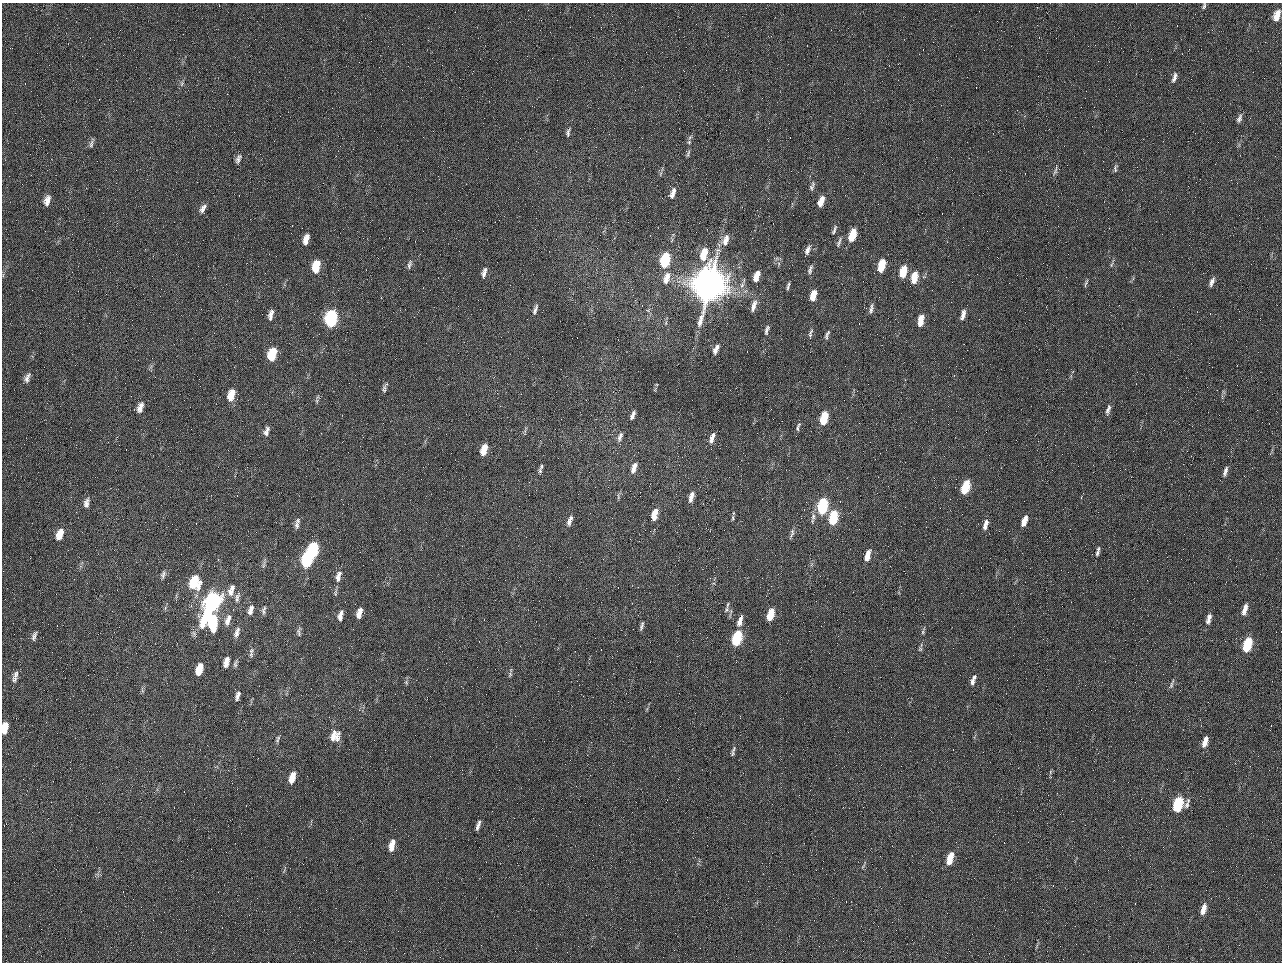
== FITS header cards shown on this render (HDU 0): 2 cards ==
NAXIS1  =                 1280 / length of data axis 1
NAXIS2  =                  960 / length of data axis 2

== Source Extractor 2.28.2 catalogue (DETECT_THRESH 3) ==
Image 1280 x 960 px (HDU 0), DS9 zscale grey, 1 PNG px = 1 image px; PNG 1284 x 964 px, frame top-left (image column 1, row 960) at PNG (2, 3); no overlay
Background 2570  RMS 190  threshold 555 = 3 sigma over >= 5 px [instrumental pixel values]
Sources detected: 154; all 154 listed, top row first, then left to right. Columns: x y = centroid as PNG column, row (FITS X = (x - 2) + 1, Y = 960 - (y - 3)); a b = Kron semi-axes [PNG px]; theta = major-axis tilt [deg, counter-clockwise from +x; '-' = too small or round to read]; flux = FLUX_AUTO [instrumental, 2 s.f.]
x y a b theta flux
1204 6 8 4 74 2.2e+04
1277 15 11 6 71 1.4e+05
984 50 2 2 - 6.2e+04
1174 77 11 4 71 5.2e+04
182 84 8 5 71 2.7e+04
1239 119 11 5 66 4.0e+04
568 132 12 5 76 3.7e+04
689 142 6 6 - 2.6e+04
91 143 13 4 75 3.5e+04
688 154 12 4 74 2.7e+04
238 159 10 5 68 4.3e+04
1115 168 11 5 82 3.0e+04
1055 171 15 4 74 3.6e+04
661 173 6 4 71 2.0e+04
811 188 9 6 -83 3.9e+04
674 191 9 6 54 4.9e+04
672 195 8 6 40 3.8e+04
47 200 11 6 75 8.7e+04
821 201 11 5 70 1.6e+05
203 208 12 6 57 6.1e+04
834 230 14 4 69 3.5e+04
852 235 11 5 73 3.4e+05
306 239 11 5 73 1.1e+05
726 240 15 7 72 1.1e+05
839 242 15 5 70 3.8e+04
808 250 13 5 66 6.2e+04
704 254 13 6 75 2.9e+05
665 260 11 6 76 9.5e+05
409 264 13 5 74 4.0e+04
881 265 11 6 75 3.1e+05
1111 265 8 3 71 2.2e+04
316 266 12 7 78 3.3e+05
810 269 12 5 73 3.9e+04
903 271 11 6 76 3.1e+05
484 273 13 5 76 6.5e+04
667 276 10 9 - 9.0e+04
756 276 12 5 69 1.5e+05
914 277 12 6 79 2.4e+05
666 280 10 9 - 9.4e+04
1212 282 11 5 66 5.4e+04
1086 283 12 3 69 2.2e+04
709 285 22 17 71 1.2e+07
742 285 11 5 66 5.4e+04
788 288 8 4 64 2.5e+04
813 295 10 5 74 2.0e+05
754 306 16 6 72 8.6e+04
535 309 12 4 71 4.2e+04
871 309 12 5 78 4.3e+04
647 310 7 4 -18 1.7e+04
963 314 12 5 76 7.4e+04
271 315 11 5 78 6.8e+04
331 319 11 7 80 1.9e+06
921 320 11 5 80 1.7e+05
767 330 13 5 74 4.1e+04
810 333 12 4 73 3.3e+04
827 334 13 5 68 3.8e+04
716 349 12 5 65 7.1e+04
272 354 11 7 76 4.7e+05
27 378 14 6 67 6.1e+04
384 388 13 5 63 3.6e+04
231 395 13 7 74 2.1e+05
317 401 6 4 -90 2.0e+04
140 407 11 6 72 8.5e+04
1108 409 14 5 75 5.1e+04
633 415 9 4 67 5.0e+04
824 415 6 5 - 2.5e+05
823 420 7 5 85 3.2e+05
798 427 12 4 74 3.1e+04
266 431 14 7 71 6.6e+04
986 432 2 2 - 6.6e+03
620 438 10 6 62 4.8e+04
712 438 12 5 72 7.8e+04
484 450 11 5 71 2.0e+05
542 466 6 5 - 1.6e+04
634 468 15 6 72 8.9e+04
540 471 8 5 87 2.7e+04
1225 471 14 5 74 5.4e+04
965 487 11 5 72 6.4e+05
692 494 7 5 -68 3.9e+04
618 497 8 3 -85 1.8e+04
691 498 10 6 89 6.1e+04
86 503 12 7 80 6.5e+04
822 506 11 6 79 1.4e+06
655 512 6 5 - 9.5e+04
654 516 8 5 -77 1.2e+05
813 516 13 6 82 5.1e+04
571 518 6 5 - 3.2e+04
733 518 7 3 83 2.0e+04
833 518 11 6 78 7.4e+05
1024 521 11 5 71 1.3e+05
569 522 9 6 85 5.2e+04
297 523 13 5 79 5.1e+04
985 525 13 5 75 7.6e+04
792 533 12 5 79 3.6e+04
60 534 12 7 70 1.6e+05
313 550 12 6 79 1.4e+06
1098 551 12 4 78 3.7e+04
868 552 6 4 57 6.2e+04
867 557 8 5 86 1.1e+05
307 559 12 6 79 1.4e+06
264 565 12 4 79 2.9e+04
163 575 11 6 77 4.0e+04
338 576 16 7 75 8.4e+04
194 582 13 10 82 4.5e+05
231 590 17 8 72 1.1e+05
237 597 15 7 78 6.4e+04
212 602 21 8 66 3.2e+06
727 605 8 3 80 1.6e+04
1244 609 13 5 73 9.8e+04
250 610 12 6 73 7.4e+04
264 610 12 5 81 3.7e+04
361 610 5 4 - 3.3e+04
726 610 8 6 55 3.2e+04
359 614 9 6 82 8.6e+04
770 614 10 5 73 3.2e+05
340 616 11 5 77 7.5e+04
1209 619 12 5 75 7.4e+04
228 620 15 7 73 9.1e+04
740 621 13 5 73 9.5e+04
213 622 13 7 87 7.0e+05
642 626 12 4 74 3.3e+04
923 631 10 4 72 2.4e+04
237 632 14 6 73 7.1e+04
299 632 13 5 88 3.8e+04
34 636 12 5 71 4.2e+04
737 638 11 6 73 1.1e+06
1247 644 11 5 71 6.7e+05
920 649 6 5 - 2.0e+04
251 654 9 5 -82 3.5e+04
226 662 10 5 77 9.6e+04
235 664 11 5 71 3.1e+04
199 669 11 5 74 2.5e+05
16 674 11 6 81 4.5e+04
510 675 7 5 70 2.2e+04
14 679 7 7 - 3.7e+04
973 680 13 5 69 6.8e+04
406 682 6 4 -47 1.8e+04
1172 684 15 4 71 3.5e+04
238 696 10 4 77 5.1e+04
5 726 6 5 - 1.1e+05
4 730 6 6 - 9.6e+04
333 736 18 10 53 1.3e+05
337 738 10 7 80 7.1e+04
278 739 9 4 73 2.4e+04
1205 742 11 5 73 1.0e+05
732 753 8 7 - 3.0e+04
1050 772 6 4 72 1.6e+04
292 778 11 5 74 1.8e+05
1187 803 15 6 72 5.4e+04
1178 804 11 6 74 9.9e+05
478 825 13 4 71 5.0e+04
392 845 13 6 76 1.7e+05
950 858 13 6 73 2.2e+05
1203 909 13 5 71 1.2e+05
At the frame edge (FLAGS 8, measured only in part): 1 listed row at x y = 1204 6